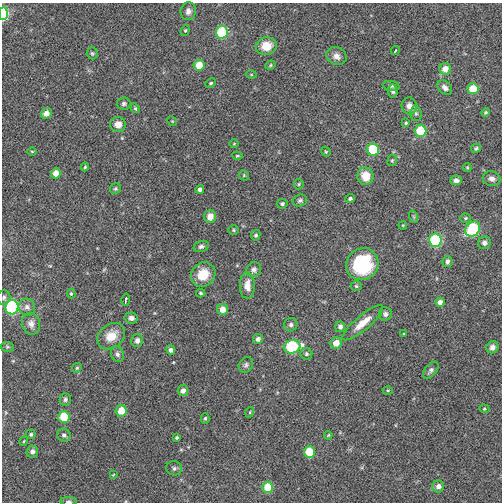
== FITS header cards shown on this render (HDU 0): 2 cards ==
NAXIS1  =                  500
NAXIS2  =                  500

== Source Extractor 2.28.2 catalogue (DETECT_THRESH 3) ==
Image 500 x 500 px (HDU 0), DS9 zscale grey, 1 PNG px = 1 image px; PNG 504 x 504 px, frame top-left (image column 1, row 500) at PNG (2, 3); each listed source drawn as its Kron ellipse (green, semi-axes under 4 px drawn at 4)
Background -0.00763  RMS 0.11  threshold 0.319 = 3 sigma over >= 5 px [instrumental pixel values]
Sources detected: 111; all 111 listed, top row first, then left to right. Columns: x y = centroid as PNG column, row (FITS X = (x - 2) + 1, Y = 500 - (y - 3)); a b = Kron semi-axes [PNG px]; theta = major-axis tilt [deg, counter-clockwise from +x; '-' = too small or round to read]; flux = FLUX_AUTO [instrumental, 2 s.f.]
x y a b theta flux
188 11 9 7 81 31
3 14 6 4 88 470
185 30 5 4 - 9.3
222 32 6 6 - 370
266 46 10 9 - 120
395 51 4 2 - 8.7
92 53 6 5 - 11
337 56 10 8 -27 40
199 65 5 5 - 110
270 65 5 4 - 9
445 69 6 5 - 73
251 74 5 3 - 6.4
211 83 5 3 - 9
391 86 8 5 -7 15
445 88 8 6 -43 28
473 89 5 5 - 160
393 91 6 4 -82 16
124 104 7 6 - 16
409 106 8 7 - 44
135 108 5 4 - 9.8
485 112 4 4 - 10
46 113 6 5 - 49
416 113 7 5 -87 15
172 121 5 4 - 6.8
406 123 4 3 - 8.7
118 124 8 7 - 61
421 131 6 6 - 240
234 144 5 3 - 5.9
476 148 5 4 - 12
373 150 6 6 - 270
32 151 4 3 - 6
326 152 5 4 - 8.1
237 156 5 3 - 7.4
392 160 6 4 68 9.7
85 167 4 3 - 9.7
467 167 4 3 - 7
56 173 5 5 - 68
244 175 5 4 - 8.4
365 176 9 8 - 120
492 179 9 7 -12 32
456 180 6 4 2 31
299 184 5 5 - 9.4
115 189 6 5 - 12
200 189 4 4 - 23
350 198 5 4 - 16
300 201 7 6 - 18
282 204 5 5 - 17
210 217 6 6 - 72
414 217 6 4 -71 11
466 218 5 4 - 11
403 225 4 3 - 6
473 229 8 6 44 520
233 230 5 5 - 9.8
256 235 5 4 - 13
435 240 6 6 - 550
484 243 6 6 - 32
201 246 8 5 18 20
447 261 5 5 - 22
362 264 17 15 41 530
254 270 8 7 - 22
203 275 13 11 46 150
247 286 13 7 -90 71
356 286 5 4 - 10
201 293 4 3 - 11
71 294 5 4 - 8.7
4 297 7 6 - 18
126 300 6 2 80 12
440 302 4 4 - 37
12 307 7 6 - 780
27 307 8 8 - 33
223 309 5 5 - 65
385 314 7 6 - 23
131 318 6 5 - 29
363 323 26 7 40 110
31 324 11 9 -80 40
291 325 7 6 - 18
340 327 5 5 - 25
404 333 4 3 - 5.7
111 336 15 11 37 110
258 339 5 5 - 23
137 340 6 6 - 29
336 343 6 5 - 75
7 347 7 5 -6 11
292 347 8 6 16 540
492 347 6 5 - 28
171 350 5 4 - 23
117 354 8 6 -68 22
306 354 6 6 - 14
246 365 8 6 54 19
77 368 5 4 - 9
431 370 10 5 49 22
388 390 5 3 - 7.1
183 391 5 5 - 33
65 399 6 5 - 17
484 409 5 4 - 8
121 411 6 5 - 120
250 412 5 3 - 7.3
64 417 6 5 - 210
205 418 5 4 - 12
31 434 5 4 - 12
64 435 7 6 - 18
328 435 4 3 - 7.3
177 437 4 4 - 9.5
24 441 4 3 - 6.7
32 452 6 5 - 29
309 452 6 5 - 190
174 468 8 7 - 19
113 475 4 2 - 5.3
438 486 6 6 - 40
268 487 6 5 - 180
69 501 8 4 0 15
At the frame edge (FLAGS 8, measured only in part): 3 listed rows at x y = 3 14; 4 297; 69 501